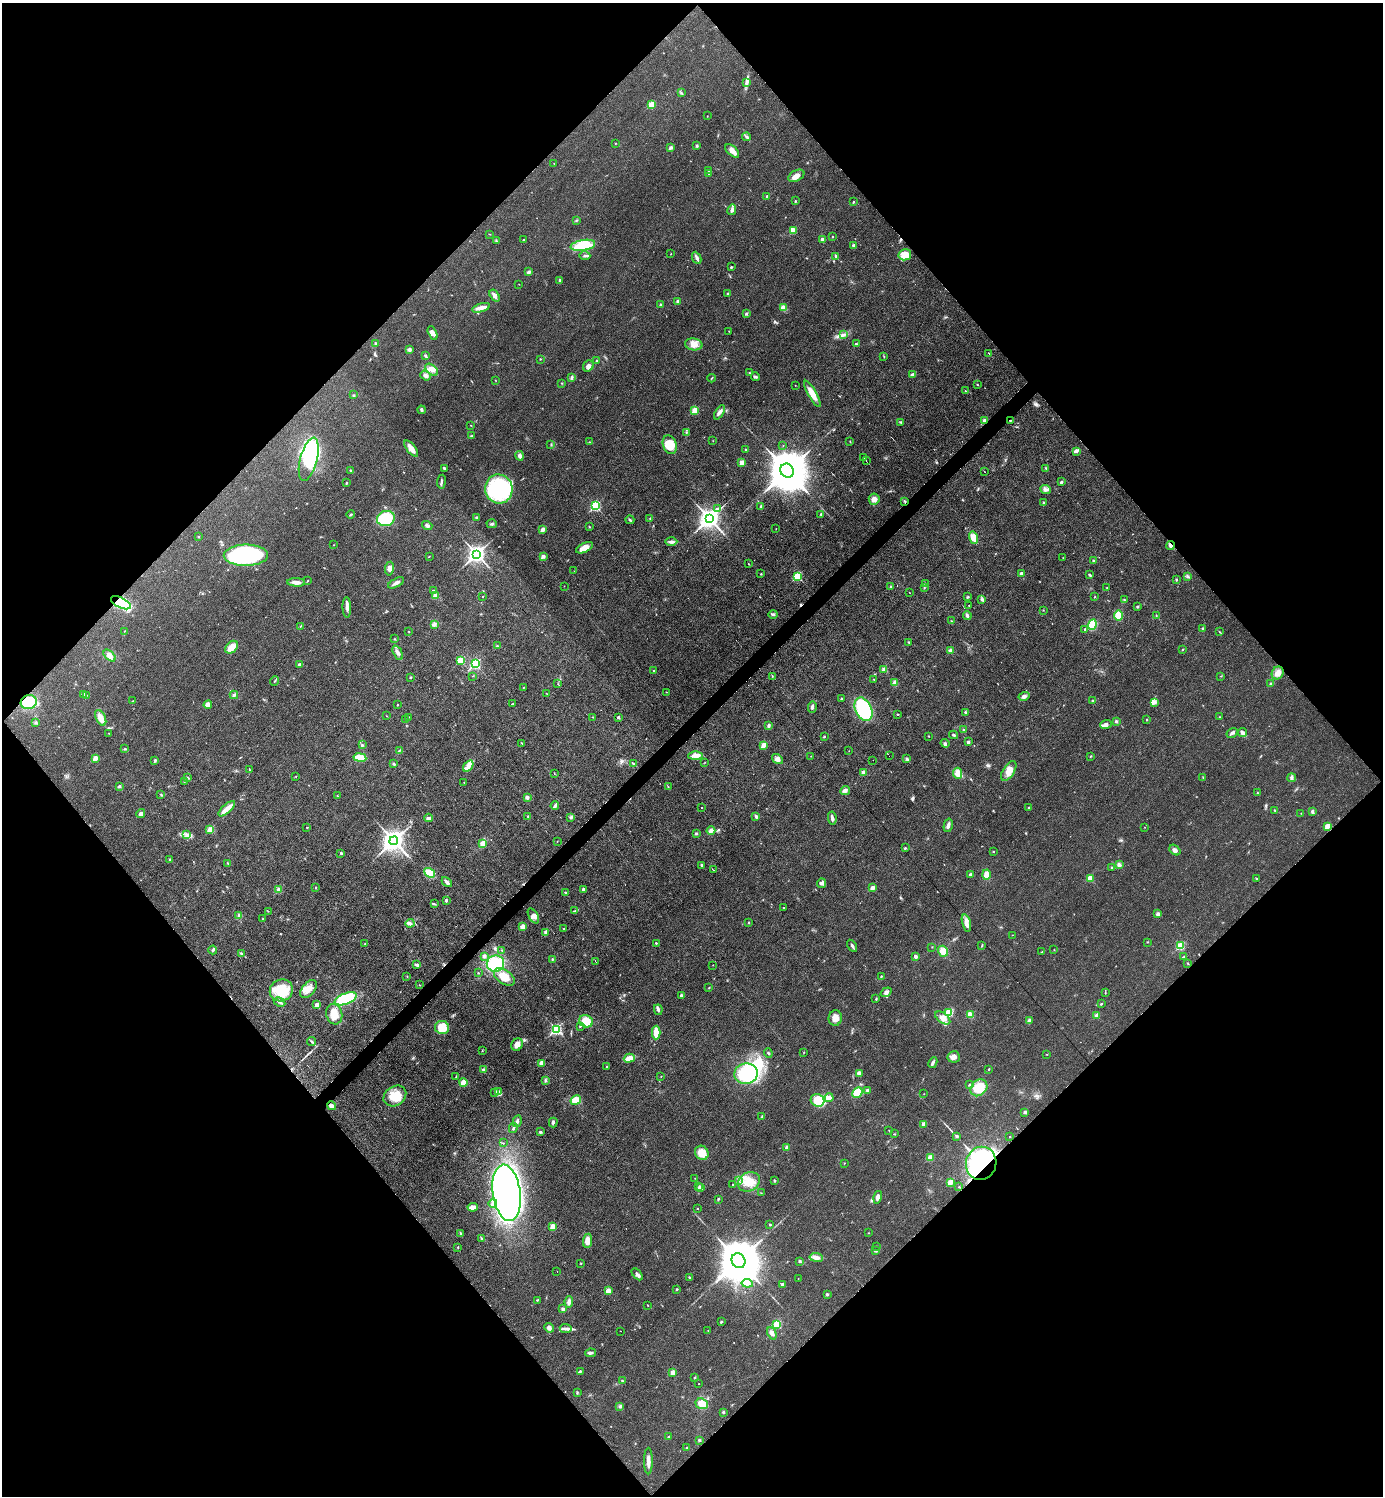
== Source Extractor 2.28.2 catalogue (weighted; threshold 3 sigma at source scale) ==
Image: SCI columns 300-5820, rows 1-5974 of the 5975 x 5976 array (HDU 1 of 3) = the unmasked area's bounding box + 8 px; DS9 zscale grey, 4 x 4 block average (1 PNG px = mean of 4 x 4 image px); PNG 1385 x 1498 px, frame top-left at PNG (2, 3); each listed source drawn as its Kron ellipse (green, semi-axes under 4 px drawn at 4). Shown black and unused: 51% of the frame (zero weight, under 3 of 6 exposures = <1% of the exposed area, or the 3 px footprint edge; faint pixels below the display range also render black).
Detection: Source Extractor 2.28.2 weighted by HDU 2 'WHT'. Background 0.0329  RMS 0.0039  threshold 0.016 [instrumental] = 3 sigma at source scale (4.09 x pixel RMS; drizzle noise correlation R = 1.36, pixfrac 0.8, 0.05/0.05 arcsec/px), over >= 5 px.
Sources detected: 585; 4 inside a brighter object's white glare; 6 cosmic-ray / hot-pixel residue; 1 long thin detection or spike segment (spike, bleed or trail) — neither listed nor drawn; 3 coinciding with a brighter row at this scale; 16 inside a brighter listed object's ellipse — not listed separately; of the other 555, all 500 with FLUX_AUTO >= 0.596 (the completeness limit of this list) listed and drawn (55 fainter detections not listed), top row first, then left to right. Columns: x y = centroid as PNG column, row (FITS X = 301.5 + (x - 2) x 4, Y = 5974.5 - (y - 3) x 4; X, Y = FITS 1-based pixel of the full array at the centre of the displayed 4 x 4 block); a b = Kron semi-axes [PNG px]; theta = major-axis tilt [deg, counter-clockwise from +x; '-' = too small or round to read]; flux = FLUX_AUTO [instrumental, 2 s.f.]
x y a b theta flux
747 82 3 2 - 3
681 93 2 2 - 1.1
651 104 2 2 - 67
707 116 2 2 - 1.1
746 137 4 2 - 2.9
615 143 2 2 - 0.9
697 146 3 3 - 2.7
670 148 2 2 - 13
732 151 8 4 -44 13
554 163 2 2 - 0.76
708 170 2 2 - 0.91
709 174 2 2 - 1
796 176 8 5 26 13
767 197 2 2 - 13
795 201 2 2 - 1.5
853 202 2 2 - 4.7
732 210 5 3 - 5.8
576 220 2 2 - 1.6
793 231 2 2 - 58
489 234 2 2 - 0.91
833 237 2 2 - 1.3
524 240 2 2 - 1.6
822 240 2 2 - 20
496 241 3 2 - 2.2
583 245 12 5 9 64
853 245 3 2 - 3.9
671 254 2 2 - 1.3
905 255 6 5 - 19
585 256 5 2 - 2.8
836 256 3 2 - 2.5
697 258 6 3 -64 7.1
731 267 2 2 - 4.3
529 272 4 3 - 5.1
559 280 3 2 - 2.5
519 284 2 2 - 0.68
727 293 2 2 - 0.97
495 295 6 3 -56 8.7
678 301 2 2 - 15
660 305 3 2 - 2.7
481 308 9 3 16 15
784 308 4 3 - 13
746 314 2 2 - 9.6
729 331 2 2 - 0.84
433 333 7 4 -64 11
843 335 3 2 - 2.3
376 344 2 2 - 6.2
694 344 9 6 -11 17
856 344 3 2 - 1.8
409 350 4 3 - 4.6
989 353 4 2 - 0.9
425 356 3 3 - 3
884 357 2 2 - 0.79
540 359 2 2 - 1.2
596 361 3 2 - 3.2
588 366 6 5 - 9.2
432 370 7 4 -41 11
750 373 2 2 - 1
912 374 4 2 - 3.5
426 376 5 4 - 7.3
756 377 4 3 - 3.6
571 378 3 2 - 2.6
712 378 4 2 - 1.5
495 381 2 2 - 0.62
562 383 2 2 - 0.9
795 385 2 2 - 0.63
977 385 2 2 - 1.5
965 391 2 2 - 1
812 394 15 4 -60 28
353 395 2 2 - 1.1
421 410 4 2 - 4.7
695 410 2 2 - 67
719 412 8 3 58 9.3
1010 420 4 2 - 1.4
984 421 2 2 - 23
900 422 2 2 - 1.1
471 425 2 2 - 0.9
686 432 3 2 - 1.8
472 436 4 2 - 2.1
713 441 2 2 - 0.74
590 442 2 2 - 0.76
850 442 2 2 - 0.89
551 444 2 2 - 1
670 445 9 6 -71 36
783 445 2 2 - 0.88
411 449 9 4 -52 16
746 449 2 2 - 1.2
1076 451 3 3 - 8.2
520 456 5 4 - 7.4
863 458 2 2 - 0.77
309 459 22 8 75 210
866 461 2 2 - 0.6
742 462 2 2 - 35
444 468 2 2 - 3.1
1046 469 4 2 - 2.1
351 471 4 2 - 1.8
787 471 7 6 - 12000
985 472 2 2 - 0.91
441 482 7 2 84 4.1
1061 482 2 2 - 6.7
346 483 2 2 - 3.6
499 489 14 13 - 250
1046 489 5 3 - 5.6
874 499 5 5 - 12
905 501 3 2 - 1.8
1044 502 2 2 - 4.7
595 506 3 2 - 220
761 507 3 2 - 4.3
717 508 3 2 - 2.7
821 514 3 2 - 2.7
351 515 4 2 - 1.9
476 518 2 2 - 4.3
650 518 2 2 - 1.2
386 519 9 7 17 100
709 519 4 3 - 1700
630 520 4 2 - 2.5
492 524 5 3 - 3.9
427 525 5 3 - 4.5
589 527 2 2 - 1.3
543 529 2 2 - 32
776 529 2 2 - 0.69
198 536 2 2 - 1.2
974 538 6 4 -73 22
671 541 6 3 -1 6
333 545 2 2 - 0.7
1170 546 4 3 - 4.5
585 548 9 4 25 18
476 554 4 3 - 1000
246 555 22 10 1 330
429 556 3 2 - 0.97
543 556 2 2 - 18
1063 558 2 2 - 0.69
1094 561 3 2 - 2.2
749 564 3 2 - 1.1
389 569 7 4 81 10
574 571 2 2 - 0.65
1021 573 2 2 - 12
761 574 2 2 - 2.4
1089 575 4 2 - 2.4
798 576 2 2 - 150
1188 576 4 2 - 4
1176 579 3 2 - 1.7
308 581 2 2 - 0.93
296 582 9 3 -3 13
396 583 8 3 28 7.5
925 583 2 2 - 0.78
564 586 2 2 - 0.98
891 587 2 2 - 9.6
924 587 2 2 - 1.1
1107 588 2 2 - 0.81
433 591 3 2 - 4.4
910 593 2 2 - 0.65
435 596 2 2 - 47
483 596 2 2 - 2.4
1095 596 3 2 - 1.1
968 597 3 2 - 1.9
982 599 3 3 - 3
1124 600 2 2 - 1.5
121 603 11 5 -26 160
969 605 2 2 - 0.89
347 607 10 4 -90 9.3
1137 607 3 2 - 2.5
1043 610 2 2 - 0.68
773 614 4 2 - 3.3
967 615 4 3 - 5.1
1118 615 5 4 - 35
1156 616 3 2 - 1.2
951 621 2 2 - 1
434 624 4 3 - 4.7
1092 625 5 4 - 69
301 626 4 2 - 2.1
1202 628 3 2 - 1.8
1085 630 3 2 - 2.2
125 631 2 2 - 0.69
409 631 2 2 - 0.69
1220 632 3 2 - 1.4
395 639 2 2 - 0.71
909 642 2 2 - 1.4
497 646 3 3 - 2.5
232 647 7 5 44 20
1183 649 3 2 - 1.5
951 650 2 2 - 23
398 653 8 3 -65 6.8
109 655 7 4 -44 11
461 660 2 2 - 110
300 664 4 2 - 4.3
475 664 3 2 - 230
884 669 2 2 - 24
654 671 2 2 - 4.4
1278 673 7 5 59 15
473 676 2 2 - 0.63
772 676 2 2 - 1.2
1221 676 2 2 - 0.72
410 677 2 2 - 4.4
874 679 2 2 - 1.1
275 681 5 2 - 1.8
895 683 3 3 - 12
558 684 2 2 - 0.95
1271 684 3 3 - 4.6
523 688 2 2 - 0.93
666 692 2 2 - 0.7
547 693 2 2 - 0.6
83 694 3 2 - 2.3
87 695 2 2 - 0.96
234 695 4 3 - 4.5
1024 696 5 4 - 6.4
841 699 2 2 - 1.6
133 701 2 2 - 0.87
1093 701 3 2 - 1.8
29 702 8 7 - 66
1154 702 2 2 - 25
513 704 2 2 - 0.8
208 705 4 4 - 12
397 705 2 2 - 1.3
812 707 6 3 86 4.5
864 709 12 8 -65 190
966 712 4 3 - 3.1
898 714 2 2 - 3.5
387 716 2 2 - 0.85
409 717 2 2 - 0.99
593 717 2 2 - 1.2
618 717 2 2 - 6.8
1219 717 2 2 - 0.85
101 718 8 4 -65 18
406 719 2 2 - 0.71
1147 720 2 2 - 1.3
1116 721 3 3 - 2.9
36 722 4 3 - 3.2
1106 724 6 3 21 6.7
769 726 4 3 - 3.8
964 730 3 2 - 1.8
109 733 2 2 - 1.3
1232 733 6 3 33 5.7
1242 733 4 3 - 8.9
954 735 4 2 - 3.3
929 736 2 2 - 1.2
824 737 2 2 - 2.1
968 742 2 2 - 9.7
522 743 3 2 - 1.3
945 743 4 2 - 3.1
362 745 3 2 - 1.9
763 745 2 2 - 36
125 749 3 2 - 1.9
400 750 3 2 - 1.7
849 751 2 2 - 0.79
696 756 7 4 1 14
811 756 2 2 - 0.64
889 756 2 2 - 6
1091 756 3 2 - 1.4
95 758 2 2 - 33
360 758 6 3 -9 44
778 759 6 4 -35 10
907 759 3 2 - 4.3
155 760 3 2 - 3.6
873 760 2 2 - 1.3
705 762 2 2 - 0.73
633 763 3 2 - 2.4
394 764 3 2 - 2.6
468 766 6 4 56 12
249 770 2 2 - 1
1009 771 11 5 57 19
554 773 2 2 - 0.79
863 773 2 2 - 19
958 773 5 4 - 21
296 776 2 2 - 0.63
1203 777 2 2 - 1.2
187 778 3 2 - 1.8
1292 778 4 3 - 4.3
184 782 2 2 - 1
464 782 2 2 - 0.67
119 786 3 2 - 3.9
668 787 2 2 - 0.76
845 790 5 4 - 6.2
1257 793 2 2 - 1.2
161 795 2 2 - 0.98
337 796 2 2 - 1.9
527 797 3 3 - 6
555 805 4 2 - 7.6
1029 807 2 2 - 4
701 808 2 2 - 0.88
227 809 10 3 42 20
1274 810 3 2 - 1.4
1312 812 3 3 - 3.3
1301 813 2 2 - 1.2
141 814 4 3 - 9.8
528 816 2 2 - 2.4
756 816 3 2 - 6.3
571 817 3 3 - 3.3
429 818 4 3 - 4.8
832 818 6 2 -80 7.2
948 825 7 3 76 7.3
1327 826 2 2 - 46
307 827 2 2 - 2.3
1145 827 2 2 - 0.68
210 830 2 2 - 61
711 831 4 3 - 10
696 833 2 2 - 7.3
187 835 3 3 - 4.2
394 841 4 4 - 2000
557 842 2 2 - 1.3
483 843 3 3 - 15
905 848 2 2 - 2
1175 850 6 4 -39 7.4
993 852 2 2 - 1.3
341 853 2 2 - 5.4
170 859 3 2 - 1.6
227 863 2 2 - 0.98
702 865 3 2 - 3.3
1119 865 3 3 - 7.2
1112 868 2 2 - 0.98
713 870 2 2 - 17
430 873 5 4 - 46
970 874 3 2 - 3.6
986 875 5 4 - 17
1090 878 2 2 - 58
1256 879 2 2 - 0.8
447 882 6 3 -46 6.4
822 883 5 4 - 5.9
316 887 2 2 - 1.7
872 888 2 2 - 26
583 889 2 2 - 13
279 890 2 2 - 49
565 892 3 2 - 1.5
446 900 3 2 - 3
434 904 4 2 - 2.6
783 908 2 2 - 1.6
575 910 3 2 - 1.4
268 911 2 2 - 0.81
1158 914 4 3 - 5.3
239 915 3 3 - 3.7
533 916 8 4 -60 9.5
263 919 3 2 - 1.2
748 922 2 2 - 1.8
410 923 4 3 - 4.6
966 923 9 4 -75 12
523 927 4 3 - 11
564 929 2 2 - 0.69
545 932 3 2 - 2.6
1012 935 2 2 - 0.63
1147 942 2 2 - 1.5
656 943 2 2 - 2.5
365 944 3 2 - 1.5
982 945 3 2 - 1.7
852 946 6 2 -58 4.5
1180 946 2 2 - 110
932 947 2 2 - 0.91
213 950 4 2 - 3
502 950 2 2 - 1
1054 950 2 2 - 0.98
943 951 6 5 - 20
1042 952 3 2 - 2
241 954 4 2 - 2.8
484 956 3 2 - 7.4
915 956 4 2 - 5.6
1183 957 3 2 - 2.2
552 959 3 2 - 2.1
596 961 3 2 - 1.6
1188 963 2 2 - 1.3
495 964 9 8 - 88
417 965 4 2 - 6.8
713 965 2 2 - 0.75
478 973 2 2 - 1.2
407 976 2 2 - 0.76
881 976 3 2 - 1.6
504 977 11 7 -34 32
419 985 2 2 - 0.71
709 988 2 2 - 1.2
309 989 10 6 50 22
281 990 12 11 - 75
886 992 6 3 34 5.9
1105 993 2 2 - 1.1
681 995 2 2 - 8.2
345 999 11 5 22 97
876 999 3 2 - 1.9
280 1002 6 3 -28 4.7
1101 1004 2 2 - 4.1
316 1005 2 2 - 20
658 1010 5 3 - 4.8
949 1012 2 2 - 120
334 1014 10 8 -75 24
970 1014 4 3 - 14
1097 1015 2 2 - 32
835 1018 7 6 - 17
943 1018 8 5 -36 16
586 1021 7 6 - 35
1029 1021 3 3 - 8.2
580 1026 2 2 - 2.7
442 1027 7 6 - 53
556 1029 3 2 - 270
656 1032 7 3 89 28
312 1042 4 2 - 3.1
517 1045 6 5 - 13
482 1051 2 2 - 1.1
804 1052 2 2 - 0.82
768 1053 5 2 - 2.5
1046 1054 2 2 - 0.87
954 1057 6 5 - 10
629 1058 5 3 - 24
542 1063 2 2 - 39
933 1063 6 2 64 7.6
607 1067 3 2 - 1.2
989 1069 2 2 - 2.8
484 1070 2 2 - 17
859 1073 4 3 - 11
746 1074 12 10 8 150
456 1077 3 2 - 1.5
661 1077 2 2 - 0.71
545 1080 3 2 - 2.1
463 1083 4 3 - 16
969 1085 2 2 - 8.1
979 1088 9 7 44 38
867 1090 3 2 - 3.4
499 1091 4 3 - 4.9
857 1092 5 4 - 35
495 1093 2 2 - 1.5
924 1094 2 2 - 0.81
395 1096 12 9 35 41
829 1098 4 4 - 11
576 1100 5 4 - 26
818 1100 7 6 - 49
331 1106 4 3 - 10
1025 1112 3 3 - 4
762 1117 3 2 - 2.5
517 1121 6 3 77 4.5
553 1122 5 3 - 3.8
924 1124 2 2 - 28
513 1128 5 2 - 3.3
889 1131 2 2 - 0.8
540 1132 4 3 - 2.8
895 1134 2 2 - 1.1
957 1136 2 2 - 8.3
1010 1137 2 2 - 1.1
503 1143 3 2 - 1.2
787 1147 2 2 - 19
702 1153 7 6 - 30
930 1157 2 2 - 57
844 1163 2 2 - 0.89
981 1163 17 15 72 560
695 1178 2 2 - 0.66
738 1180 2 2 - 1.8
775 1181 3 2 - 2.4
749 1182 11 9 31 37
950 1182 2 2 - 43
733 1184 2 2 - 1.2
698 1187 3 2 - 1.2
701 1187 2 2 - 1.8
959 1187 2 2 - 0.84
507 1193 28 14 -82 1100
761 1193 2 2 - 0.83
878 1197 6 3 77 7.8
718 1199 3 2 - 2.5
493 1203 4 3 - 5.4
473 1207 5 2 - 18
697 1208 2 2 - 2.7
770 1225 2 2 - 1.8
553 1227 4 3 - 16
460 1233 2 2 - 1.7
868 1233 2 2 - 1.2
482 1238 3 2 - 2.2
587 1241 7 4 82 17
876 1246 2 2 - 0.9
458 1247 2 2 - 1
875 1251 3 2 - 3.5
816 1257 7 4 -9 9.2
738 1261 7 6 - 13000
799 1261 2 2 - 6.5
581 1264 2 2 - 1.1
557 1271 2 2 - 2.3
637 1274 7 2 -49 6.5
689 1277 2 2 - 1.5
798 1279 2 2 - 1
747 1283 5 3 - 7.5
782 1284 2 2 - 9
677 1289 2 2 - 5.3
608 1291 2 2 - 41
827 1294 2 2 - 7.3
537 1300 3 2 - 1.8
569 1302 6 3 81 10
648 1305 2 2 - 1.3
563 1309 3 3 - 4.9
721 1322 3 2 - 3.3
777 1324 2 2 - 130
549 1328 5 4 - 6.7
566 1329 6 3 -7 6.8
620 1331 2 2 - 3.5
708 1331 2 2 - 0.93
772 1333 6 3 -65 6.7
590 1353 5 3 - 5.1
580 1371 3 2 - 2.6
673 1372 2 2 - 42
695 1378 2 2 - 1.3
622 1381 3 2 - 1.6
699 1384 2 2 - 1
577 1392 3 2 - 1.8
702 1404 6 5 - 27
620 1406 4 2 - 2.5
723 1412 3 2 - 2.5
669 1437 2 2 - 9.1
699 1440 2 2 - 2.7
687 1448 2 2 - 2.8
648 1461 13 3 90 13
Overlapping masked pixels (flux is a lower limit): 7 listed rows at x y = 1010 420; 984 421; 905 501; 1170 546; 121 603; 29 702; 981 1163
Diffuse or blended objects may show on this block-average render without a row.